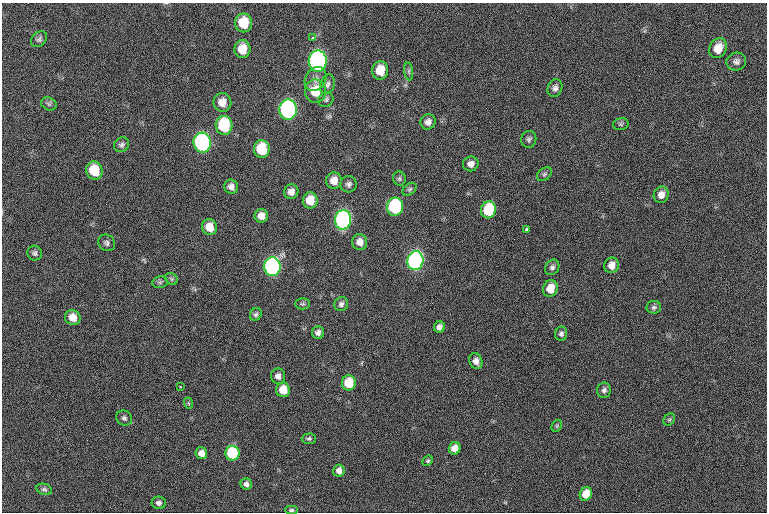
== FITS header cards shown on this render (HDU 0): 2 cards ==
NAXIS1  =                 765  / length of data axis 1
NAXIS2  =                 510  / length of data axis 2

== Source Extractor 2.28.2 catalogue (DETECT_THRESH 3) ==
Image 765 x 510 px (HDU 0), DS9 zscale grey, 1 PNG px = 1 image px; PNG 769 x 514 px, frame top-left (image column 1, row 510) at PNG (2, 3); each listed source drawn as its Kron ellipse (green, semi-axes under 4 px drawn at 4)
Background 70.3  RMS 14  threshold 43.4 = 3 sigma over >= 5 px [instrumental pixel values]
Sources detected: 80; all 80 listed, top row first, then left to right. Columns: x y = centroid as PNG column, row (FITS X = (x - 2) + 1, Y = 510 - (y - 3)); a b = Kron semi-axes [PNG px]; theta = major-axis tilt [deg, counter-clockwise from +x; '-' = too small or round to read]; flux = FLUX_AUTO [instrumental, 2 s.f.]
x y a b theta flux
244 23 9 8 - 26000
312 38 3 3 - 890
39 39 9 7 44 2800
718 48 10 8 63 14000
242 49 9 8 - 16000
318 61 11 9 88 360000
736 62 10 9 - 4100
380 70 9 8 - 18000
409 71 9 4 -82 2300
316 79 13 10 55 6800
327 84 10 7 70 3400
555 88 9 7 72 3900
315 91 11 10 - 23000
326 99 8 7 - 2500
222 102 9 9 - 9800
49 104 8 6 -27 2400
288 110 10 8 89 330000
428 122 8 7 - 4700
621 124 8 6 15 2000
224 125 9 8 - 63000
529 139 8 7 - 2800
202 143 10 8 -84 240000
122 145 8 7 - 2800
262 149 9 8 - 39000
471 164 8 7 - 5400
94 171 9 8 - 33000
544 174 8 5 41 2000
399 179 7 6 - 2000
334 181 8 8 - 9100
349 184 8 8 - 3300
231 187 7 7 - 5000
410 189 8 5 40 2000
291 192 7 7 - 5600
661 195 8 7 - 6800
310 200 8 7 - 16000
395 207 9 8 - 110000
488 210 8 7 - 46000
261 216 7 6 - 7800
343 220 9 8 - 360000
209 227 8 7 - 13000
526 229 4 3 - 2600
360 242 8 7 - 7300
107 243 9 7 -38 3000
35 253 7 7 - 2700
415 261 9 8 - 420000
612 265 8 7 - 8400
272 267 9 8 - 360000
552 267 8 6 55 3000
172 279 7 5 -36 1800
160 282 7 5 12 2000
550 288 8 7 - 15000
303 304 7 5 0 1800
341 304 7 6 - 3100
654 307 7 6 - 2400
256 314 6 5 - 2100
73 317 8 7 - 10000
439 327 5 5 - 4200
318 333 6 6 - 3600
561 334 7 6 - 2900
476 361 8 6 -71 5800
278 376 8 7 - 4800
349 383 7 7 - 28000
180 387 3 2 - 690
283 390 7 6 - 16000
604 390 8 7 - 3200
188 403 6 3 -71 1200
124 418 8 7 - 2800
669 420 6 5 - 1500
557 426 6 4 62 1300
309 439 7 5 1 1800
455 448 6 5 - 10000
201 453 6 6 - 6600
232 453 7 7 - 60000
428 461 6 4 44 1500
339 471 6 6 - 6000
246 484 6 5 - 3400
44 489 8 5 -19 2200
586 494 7 6 - 16000
159 503 7 6 - 3500
291 510 6 4 0 1800